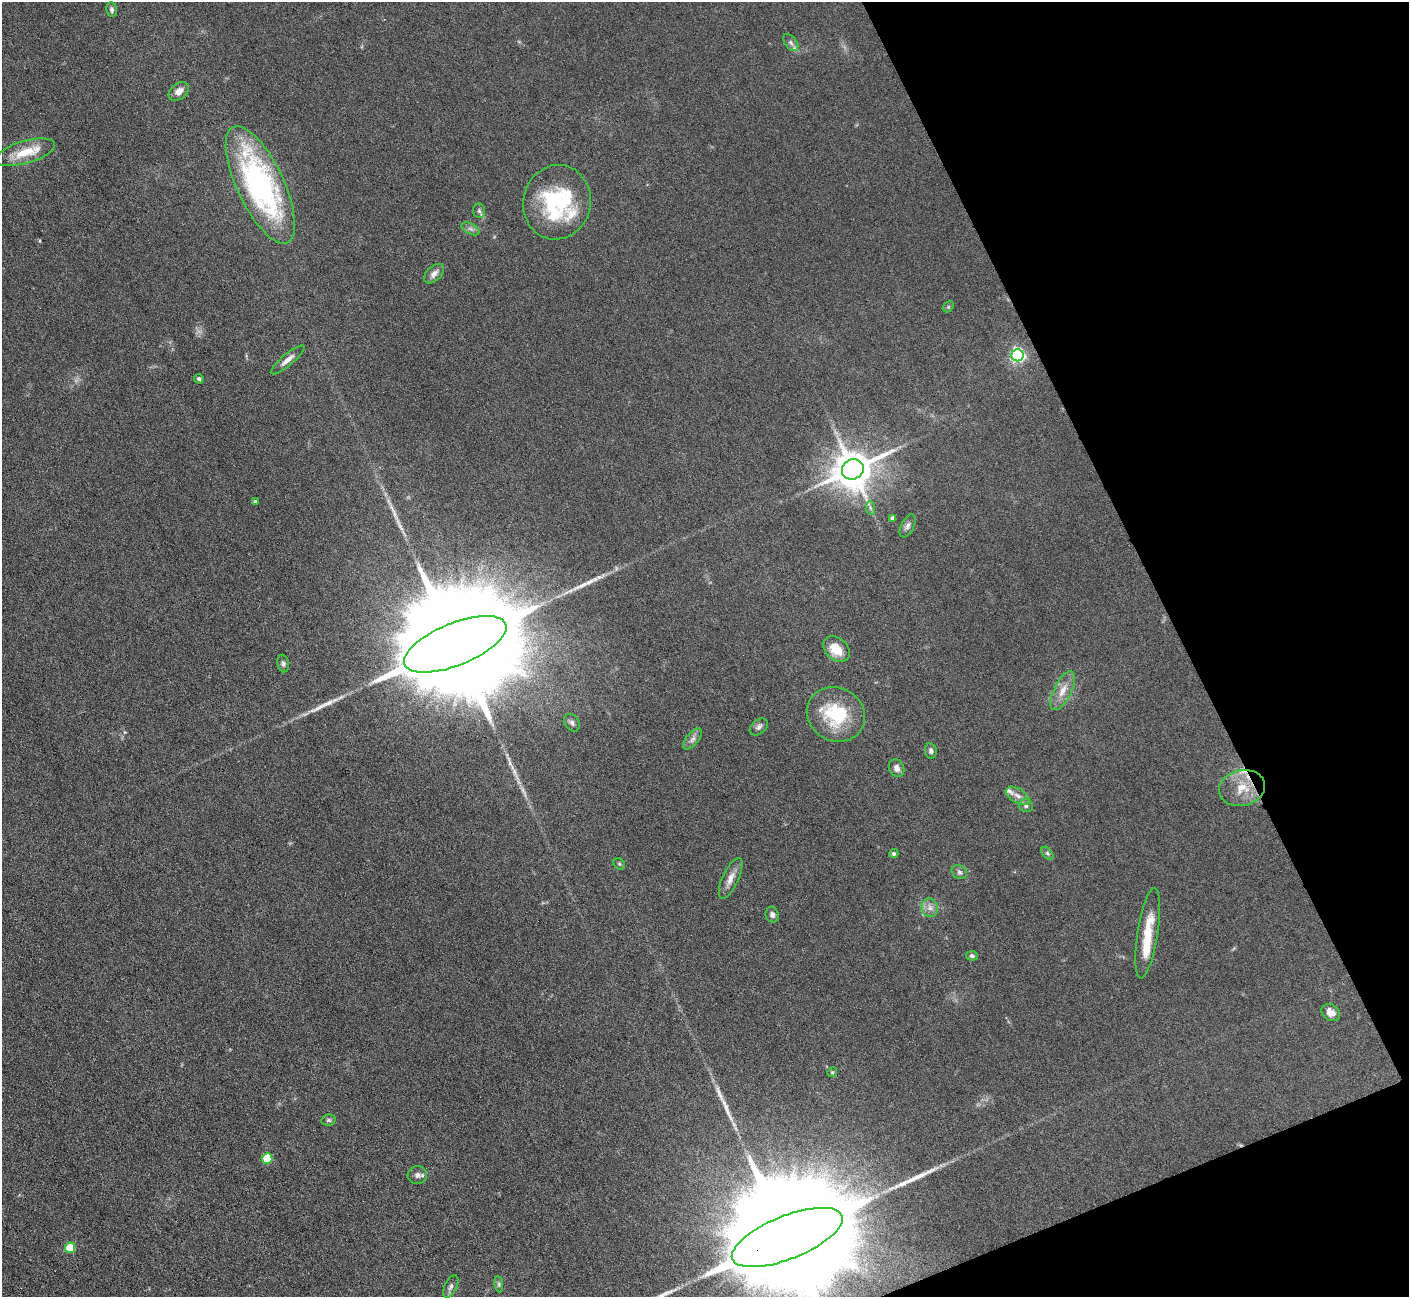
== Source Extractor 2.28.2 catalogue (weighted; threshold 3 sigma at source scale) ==
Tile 12 of 4 x 4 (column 4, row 3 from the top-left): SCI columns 4221-5627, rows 1579-2873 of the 5627 x 5613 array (HDU 1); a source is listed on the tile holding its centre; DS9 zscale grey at full resolution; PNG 1411 x 1299 px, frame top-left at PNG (2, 2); each listed source drawn as its Kron ellipse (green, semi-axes under 4 px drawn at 4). Shown black and unused: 20% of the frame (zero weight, under 3 of 6 exposures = <1% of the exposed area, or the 3 px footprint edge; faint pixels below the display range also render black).
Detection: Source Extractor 2.28.2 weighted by HDU 2 'WHT'; one run over the whole footprint, this tile lists its part. Background 0.109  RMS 0.0089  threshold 0.0365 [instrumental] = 3 sigma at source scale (4.09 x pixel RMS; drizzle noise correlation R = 1.36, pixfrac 0.8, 0.05/0.05 arcsec/px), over >= 5 px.
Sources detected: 58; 1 too faint to see at this stretch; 4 long thin detections or spike segments (spike, bleed or trail) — neither listed nor drawn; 4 inside a brighter listed object's ellipse — not listed separately; the other 49 listed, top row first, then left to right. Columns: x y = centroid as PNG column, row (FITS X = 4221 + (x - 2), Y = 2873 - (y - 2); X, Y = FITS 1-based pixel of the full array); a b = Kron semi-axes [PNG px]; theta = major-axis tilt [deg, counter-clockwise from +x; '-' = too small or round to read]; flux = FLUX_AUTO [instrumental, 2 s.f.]
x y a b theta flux
112 9 7 5 -83 2.2
791 43 10 6 -52 2.8
179 91 11 7 39 6.6
25 152 31 11 16 20
260 185 64 23 -65 200
557 202 37 34 77 81
479 211 7 6 - 2.2
471 229 10 5 -26 2.6
434 274 12 7 43 4.9
948 307 6 4 46 1.1
1018 355 6 6 - 200
288 360 21 6 40 6.1
199 379 5 4 - 1.5
853 469 11 10 - 2600
255 502 4 3 - 1.7
870 508 7 4 -87 1.7
893 518 4 4 - 2.7
908 526 12 6 64 3.2
455 644 54 21 22 58000
836 649 15 11 -41 16
283 664 9 5 -79 2.1
1063 691 21 8 64 10
836 714 30 26 -27 50
572 723 9 7 -56 2.9
759 727 10 7 40 2.7
692 739 13 6 51 3.5
931 751 8 6 -80 2.4
897 768 9 7 -62 4.3
1242 788 23 18 13 19
1018 796 13 7 -31 5.2
1026 806 7 6 - 2.4
1047 853 7 4 -49 1.4
894 854 4 4 - 1.7
619 864 6 5 - 1.3
959 872 8 6 -34 2.5
731 878 22 8 66 7.5
930 908 9 8 - 4.8
772 915 8 6 -78 3
1148 933 46 10 81 26
972 956 6 5 - 1.7
1331 1013 10 7 -34 6.7
832 1072 5 4 - 1.1
329 1120 7 5 11 1.6
267 1159 5 5 - 30
417 1175 10 9 - 3.8
787 1237 59 21 22 71000
70 1248 5 5 - 23
499 1284 8 4 -82 1.4
451 1286 12 6 63 3.1
Overlapping masked pixels (flux is a lower limit): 2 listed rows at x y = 1242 788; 787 1237
Isophote crosses this tile's border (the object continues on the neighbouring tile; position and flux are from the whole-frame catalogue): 1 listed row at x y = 787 1237